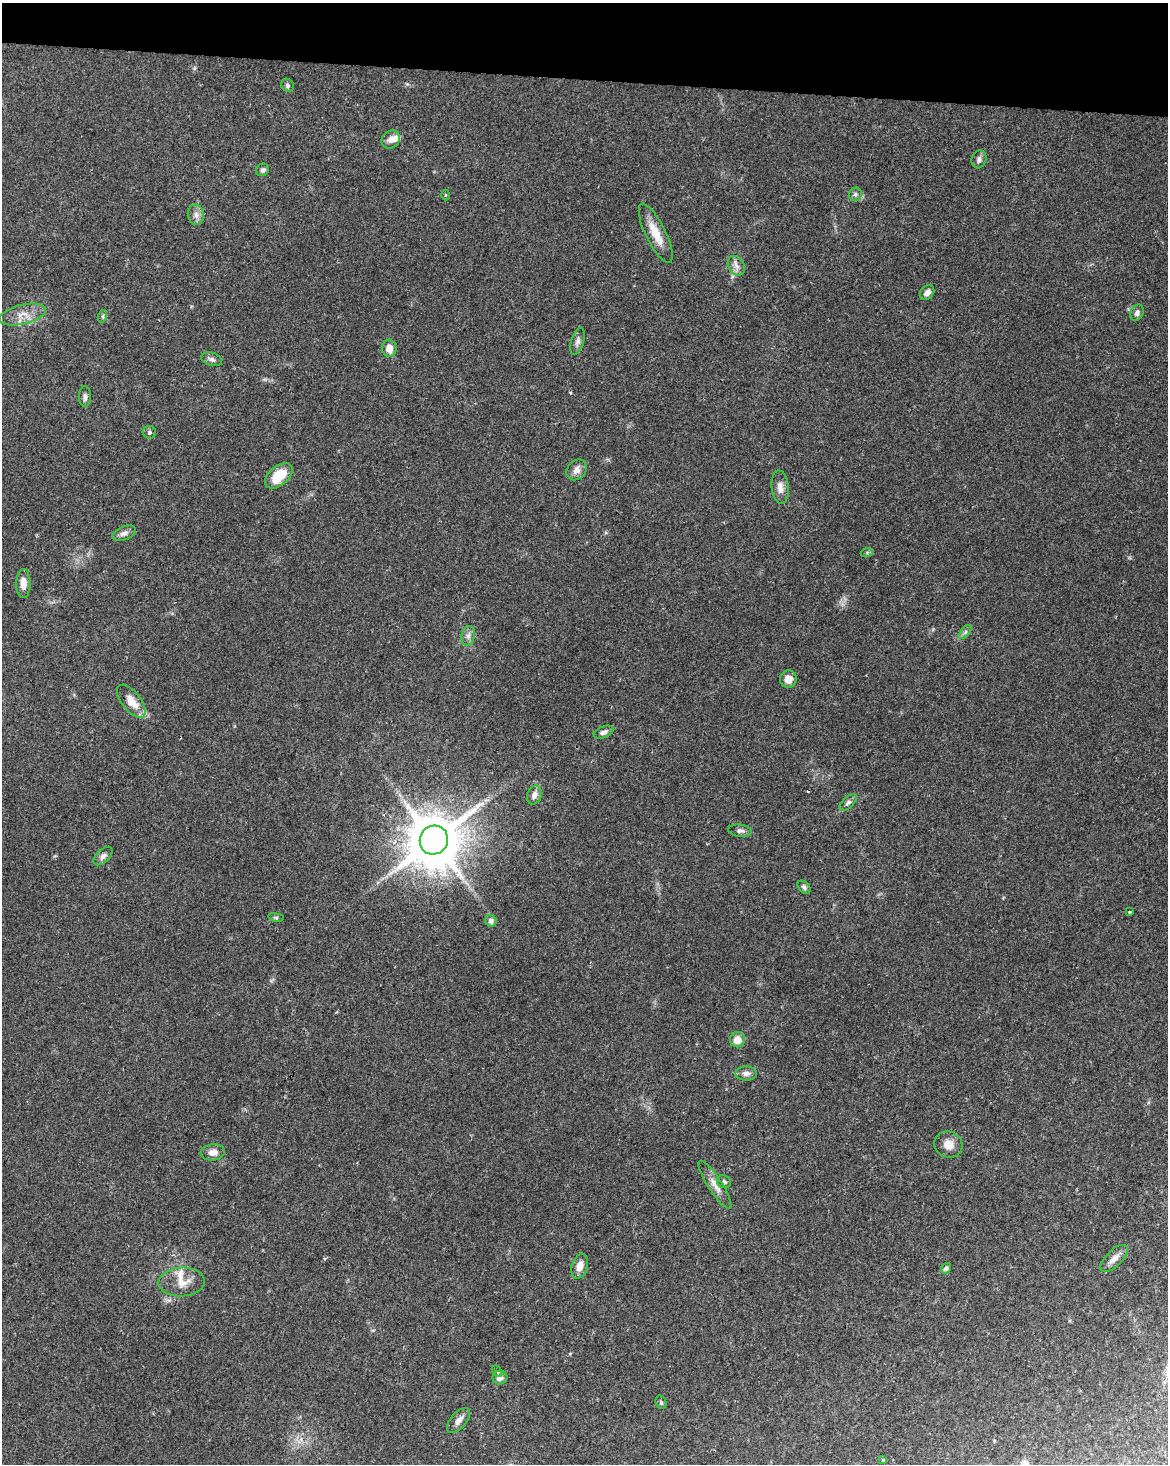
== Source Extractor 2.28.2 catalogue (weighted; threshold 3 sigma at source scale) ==
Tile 2 of 4 x 3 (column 2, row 1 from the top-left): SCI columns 1167-2332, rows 3150-4611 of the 4670 x 4895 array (HDU 1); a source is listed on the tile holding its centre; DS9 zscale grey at full resolution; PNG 1170 x 1466 px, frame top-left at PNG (2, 3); each listed source drawn as its Kron ellipse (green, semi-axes under 4 px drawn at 4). Shown black and unused: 5% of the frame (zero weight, under 2 of 3 exposures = <1% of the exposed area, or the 3 px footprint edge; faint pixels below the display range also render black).
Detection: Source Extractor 2.28.2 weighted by HDU 2 'WHT'; one run over the whole footprint, this tile lists its part. Background 0.062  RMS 0.0069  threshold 0.0309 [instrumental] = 3 sigma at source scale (4.5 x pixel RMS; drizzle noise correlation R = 1.50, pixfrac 1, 0.0396/0.0396 arcsec/px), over >= 5 px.
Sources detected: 57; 1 cosmic-ray / hot-pixel residue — neither listed nor drawn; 3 inside a brighter listed object's ellipse — not listed separately; the other 53 listed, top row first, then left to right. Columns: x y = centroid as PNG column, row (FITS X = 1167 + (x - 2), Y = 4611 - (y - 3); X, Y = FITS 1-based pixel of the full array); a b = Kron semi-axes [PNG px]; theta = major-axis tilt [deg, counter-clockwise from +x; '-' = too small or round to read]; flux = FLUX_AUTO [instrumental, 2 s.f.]
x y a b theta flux
287 85 7 6 - 1.5
391 139 10 8 41 4.5
979 159 9 7 72 2.5
263 170 7 6 - 2
855 194 7 6 - 1.8
445 195 5 3 - 0.72
196 215 10 8 -80 3.5
656 233 33 10 -64 13
736 266 10 8 -58 3.5
927 293 8 6 47 3.5
1137 313 8 6 63 2.4
23 315 24 9 13 8.8
103 316 6 4 72 1
578 341 14 6 73 2.9
389 348 8 7 - 6.9
212 359 11 6 -17 2.4
85 397 10 6 -90 2.5
149 432 7 6 - 1.4
577 470 11 9 47 4.7
279 476 16 9 40 16
780 487 17 8 -85 5.3
124 533 12 6 23 3
867 552 6 4 20 0.98
23 584 14 7 -90 5.9
965 632 8 4 53 1.6
468 636 10 6 81 2.9
788 679 9 8 - 6.4
131 701 20 9 -51 10
603 732 10 5 21 2.8
534 795 10 7 69 3.9
848 802 10 5 42 2
740 831 12 6 -7 2.4
434 840 15 14 - 3800
103 856 11 6 44 2.8
804 887 7 5 -46 1.7
1130 912 3 3 - 2.7
276 917 8 4 -8 1.1
491 921 6 5 - 2.7
737 1040 7 7 - 6.8
746 1073 11 7 -2 3.4
948 1144 14 13 - 6.5
213 1152 12 8 6 4.7
724 1182 7 6 - 1.5
715 1185 28 7 -57 6.6
1114 1258 17 8 45 5.1
580 1266 13 8 72 6.1
946 1268 5 5 - 1.9
182 1282 23 14 3 11
497 1371 6 3 -54 1.1
500 1377 7 7 - 3.6
661 1402 7 5 -69 1.2
458 1420 15 8 47 4.3
883 1460 3 3 - 1.3